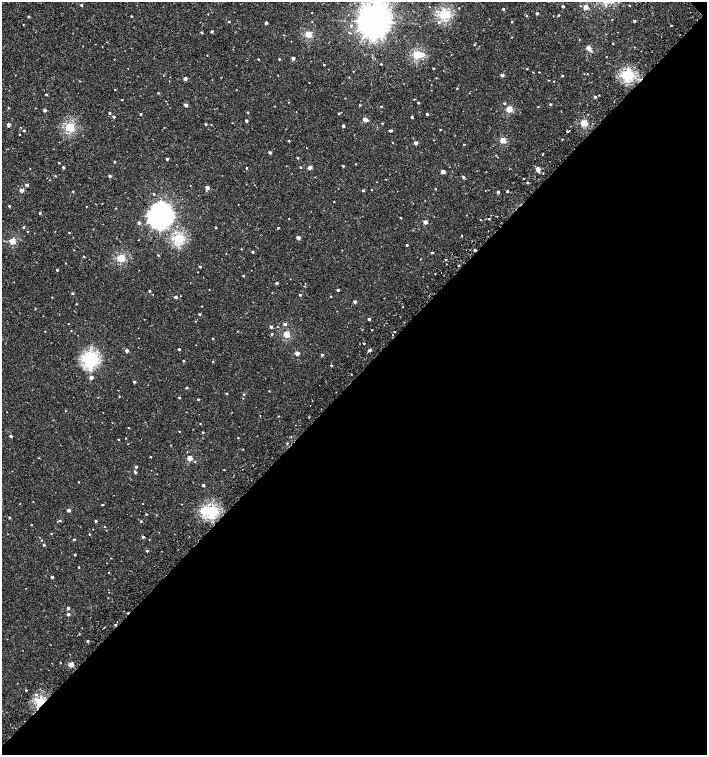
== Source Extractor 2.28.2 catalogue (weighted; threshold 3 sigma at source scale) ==
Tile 12 of 4 x 4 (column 4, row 3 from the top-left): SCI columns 4481-5890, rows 1506-3010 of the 6043 x 6058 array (HDU 1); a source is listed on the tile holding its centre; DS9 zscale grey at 2 x 2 block average (1 PNG px = mean of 2 x 2 image px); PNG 709 x 757 px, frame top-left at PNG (2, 2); no overlay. Shown black and unused: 50% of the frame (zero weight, under 2 of 3 exposures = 2% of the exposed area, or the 3 px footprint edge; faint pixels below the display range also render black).
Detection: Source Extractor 2.28.2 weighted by HDU 2 'WHT'; one run over the whole footprint, this tile lists its part. Background -4.39e-05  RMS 0.0026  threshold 0.0116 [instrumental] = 3 sigma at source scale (4.5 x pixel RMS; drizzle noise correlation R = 1.50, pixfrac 1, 0.0396/0.0396 arcsec/px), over >= 5 px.
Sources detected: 234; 1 inside a brighter object's white glare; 5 cosmic-ray / hot-pixel residue — not listed; the other 228 listed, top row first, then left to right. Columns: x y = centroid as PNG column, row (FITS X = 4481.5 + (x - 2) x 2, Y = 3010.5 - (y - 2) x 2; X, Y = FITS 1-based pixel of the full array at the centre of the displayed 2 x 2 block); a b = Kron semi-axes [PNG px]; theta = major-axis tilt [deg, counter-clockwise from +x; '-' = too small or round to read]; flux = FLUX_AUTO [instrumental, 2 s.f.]
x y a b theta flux
81 5 2 2 - 0.61
629 5 2 2 - 0.22
563 6 2 2 - 1.1
580 6 2 2 - 0.31
586 7 3 2 - 5.6
459 8 2 2 - 0.25
503 9 2 2 - 0.68
537 13 2 2 - 1.2
445 14 3 3 - 52
559 15 2 2 - 0.41
28 16 2 2 - 0.59
131 16 2 2 - 0.39
229 21 2 2 - 0.61
374 21 10 9 - 1400
634 21 3 2 - 0.73
439 22 4 3 - 0.8
512 22 2 2 - 0.37
266 23 2 2 - 1.3
23 24 2 2 - 0.23
671 25 2 2 - 0.38
351 26 3 3 - 0.61
212 31 4 2 - 0.53
201 32 2 2 - 0.78
308 34 3 3 - 19
613 43 2 2 - 0.32
474 45 2 2 - 0.26
588 48 3 3 - 5.9
423 54 3 3 - 2.9
207 55 2 2 - 0.18
417 55 3 3 - 30
293 58 2 2 - 2.4
258 59 2 2 - 0.36
279 59 2 2 - 0.45
324 64 2 2 - 0.38
381 64 2 2 - 0.35
433 68 2 2 - 0.38
527 69 2 2 - 0.29
353 71 2 2 - 0.2
539 72 2 2 - 0.23
502 75 3 2 - 1.9
627 75 3 3 - 61
562 76 2 2 - 0.47
185 78 2 2 - 2.7
554 81 2 2 - 0.24
309 83 2 2 - 0.23
115 89 2 2 - 0.23
158 93 2 2 - 0.33
46 94 2 2 - 0.55
595 97 3 2 - 0.92
345 98 2 2 - 0.19
122 100 2 2 - 0.42
418 103 3 2 - 0.55
504 103 3 2 - 0.51
550 104 3 3 - 0.59
186 105 2 2 - 2.3
360 105 2 2 - 0.43
381 107 2 2 - 0.5
8 108 2 2 - 0.27
509 109 3 3 - 15
45 110 2 2 - 1.7
109 113 2 2 - 0.7
248 113 3 2 - 0.31
339 113 3 2 - 0.49
141 114 2 2 - 0.65
427 114 2 2 - 0.84
113 117 3 2 - 0.91
412 117 2 2 - 0.72
365 119 3 2 - 6.3
246 121 2 2 - 1.2
382 123 3 2 - 0.29
584 123 3 3 - 17
8 124 2 2 - 2.6
205 124 3 2 - 0.53
343 126 2 2 - 1.5
69 127 3 3 - 38
440 129 2 2 - 0.39
569 130 2 2 - 0.89
24 131 2 2 - 0.59
390 131 2 2 - 1.4
20 134 2 2 - 0.3
503 140 3 3 - 11
289 141 2 2 - 0.57
416 143 3 2 - 2.5
464 144 2 2 - 0.34
270 152 2 2 - 1.7
297 158 2 2 - 0.59
167 159 2 2 - 1.1
114 162 2 2 - 0.54
59 163 2 2 - 0.39
343 166 2 2 - 0.57
63 167 2 2 - 1.1
301 167 2 2 - 0.48
310 167 2 2 - 4.2
246 168 2 2 - 0.49
538 169 3 3 - 4.5
443 172 3 2 - 3.4
55 176 3 2 - 0.27
110 176 3 2 - 1.3
463 177 3 2 - 1.3
523 178 2 2 - 0.68
527 182 3 2 - 0.65
27 185 3 2 - 1.3
207 188 2 2 - 2.9
372 189 2 2 - 0.27
22 190 2 2 - 3.8
363 190 2 2 - 0.67
73 191 2 2 - 0.32
507 191 2 2 - 12
498 192 3 2 - 1.3
154 194 2 2 - 0.43
9 206 2 2 - 0.51
115 208 2 2 - 0.23
40 213 2 2 - 0.61
160 216 8 7 - 390
400 218 2 2 - 0.39
489 219 2 2 - 0.38
425 222 3 2 - 4.3
139 223 2 2 - 1.9
23 227 2 2 - 0.56
216 228 2 2 - 0.36
278 228 2 2 - 0.85
69 233 2 2 - 0.37
461 236 2 2 - 2.5
298 238 2 2 - 3.1
179 239 3 3 - 53
12 241 3 3 - 14
407 245 2 2 - 0.61
241 249 3 2 - 0.22
475 250 2 2 - 1
253 252 2 2 - 0.66
432 253 3 2 - 0.63
158 255 2 2 - 0.35
84 256 2 2 - 0.52
121 258 3 3 - 27
446 260 2 2 - 0.64
459 265 2 2 - 0.56
200 267 2 2 - 0.55
57 270 2 2 - 0.7
243 276 2 2 - 0.64
277 283 2 2 - 1.3
338 290 3 2 - 1
149 291 2 2 - 0.54
72 293 2 2 - 0.74
300 295 2 2 - 0.53
52 297 2 2 - 0.28
175 297 2 2 - 1.6
355 302 2 2 - 1.8
76 304 2 2 - 0.31
403 307 2 2 - 0.23
199 314 2 2 - 0.68
369 319 2 2 - 0.97
68 324 2 2 - 0.2
285 324 3 3 - 1.3
271 327 2 2 - 1.5
372 330 2 2 - 0.32
45 331 2 2 - 0.24
71 331 2 2 - 0.23
394 332 2 2 - 0.31
272 334 3 2 - 0.46
286 334 3 3 - 17
213 339 3 2 - 0.34
364 343 2 2 - 0.37
179 349 2 2 - 0.77
127 350 2 2 - 2.2
370 350 3 2 - 1.5
297 353 3 2 - 4.9
322 355 3 2 - 0.8
90 359 4 4 - 110
183 361 2 2 - 0.74
213 362 2 2 - 0.33
331 365 2 2 - 0.46
91 377 3 2 - 2.6
134 382 2 2 - 1.1
187 388 3 2 - 0.64
269 391 2 2 - 0.23
226 394 2 2 - 0.63
243 394 2 2 - 0.45
119 396 2 2 - 0.28
179 397 2 2 - 0.48
198 399 2 2 - 0.43
260 415 2 2 - 0.6
278 416 3 2 - 0.24
200 423 2 2 - 0.25
128 428 2 2 - 0.25
179 431 2 2 - 0.3
203 432 2 2 - 0.46
10 436 2 2 - 0.86
126 438 2 2 - 0.63
238 438 2 2 - 0.3
118 439 2 2 - 0.24
287 443 2 2 - 0.58
151 457 2 2 - 2.5
190 458 3 2 - 9.4
195 461 3 2 - 0.38
136 467 2 2 - 1
224 470 2 2 - 0.31
135 472 3 3 - 0.86
79 482 2 2 - 0.36
203 485 2 2 - 1
142 504 2 2 - 0.61
103 505 2 2 - 0.43
69 510 2 2 - 2.4
212 511 3 3 - 65
146 514 2 2 - 0.43
9 518 2 2 - 0.64
60 521 3 2 - 0.62
96 521 2 2 - 0.86
141 521 2 2 - 0.58
31 524 2 2 - 0.37
51 533 2 2 - 0.29
143 537 2 2 - 1.1
74 539 2 2 - 0.8
44 545 2 2 - 0.67
147 551 2 2 - 0.9
75 555 2 2 - 0.6
111 558 2 2 - 0.2
78 567 2 2 - 0.35
109 572 2 2 - 0.27
52 577 2 2 - 1.1
68 608 2 2 - 1.3
68 614 3 2 - 1.4
104 627 2 2 - 4.7
87 641 2 2 - 0.73
71 664 2 2 - 8.2
26 690 2 2 - 0.39
36 694 3 3 - 0.71
35 699 3 3 - 1.1
40 702 3 3 - 52
Overlapping masked pixels (flux is a lower limit): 2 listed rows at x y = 475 250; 40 702
Isophote crosses this tile's border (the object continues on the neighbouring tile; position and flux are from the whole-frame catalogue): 1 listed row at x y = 374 21
Diffuse or blended objects may show on this block-average render without a row.